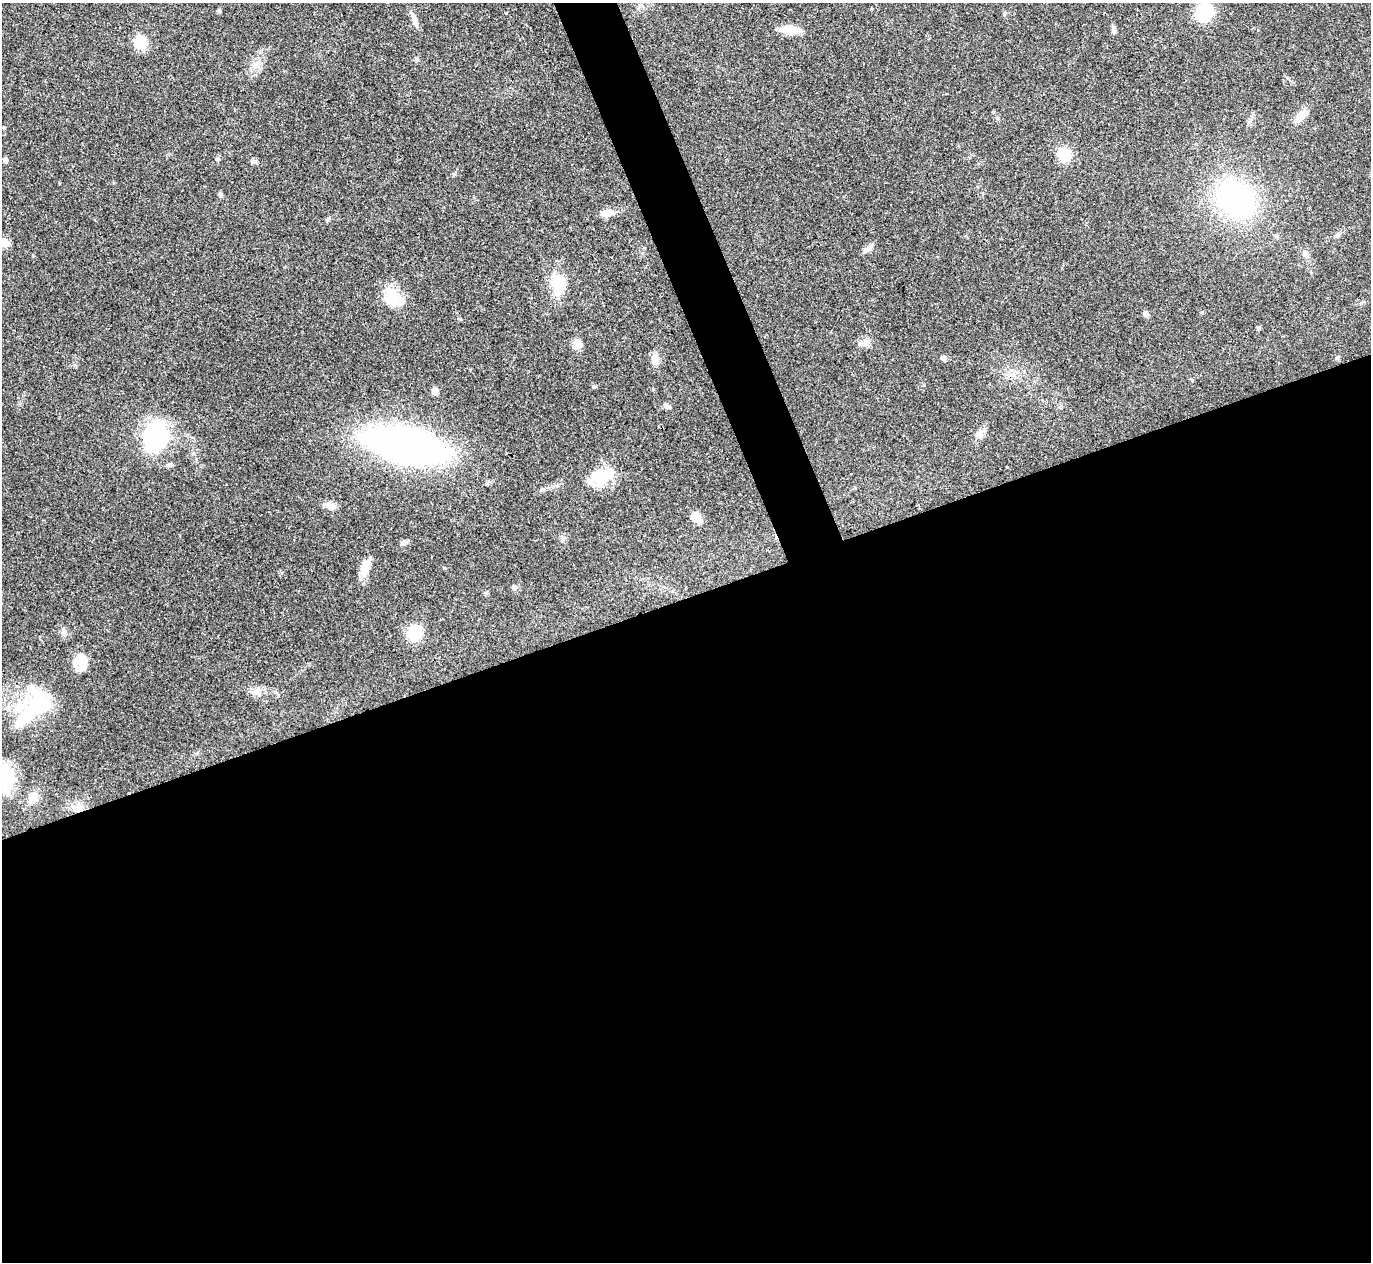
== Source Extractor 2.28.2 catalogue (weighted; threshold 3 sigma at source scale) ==
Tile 15 of 4 x 4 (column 3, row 4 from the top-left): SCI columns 2741-4109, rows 149-1408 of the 5480 x 5467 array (HDU 1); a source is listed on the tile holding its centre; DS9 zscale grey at full resolution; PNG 1373 x 1264 px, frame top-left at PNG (2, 3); no overlay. Shown black and unused: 55% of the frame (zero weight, under 3 of 4 exposures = <1% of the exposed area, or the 3 px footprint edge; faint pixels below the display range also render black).
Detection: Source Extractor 2.28.2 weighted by HDU 2 'WHT'; one run over the whole footprint, this tile lists its part. Background 0.0865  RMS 0.0058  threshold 0.026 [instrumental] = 3 sigma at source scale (4.5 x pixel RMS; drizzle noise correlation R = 1.50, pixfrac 1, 0.05/0.05 arcsec/px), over >= 5 px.
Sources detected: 54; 3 inside a brighter object's white glare — not listed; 2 inside a brighter listed object's ellipse — not listed separately; the other 49 listed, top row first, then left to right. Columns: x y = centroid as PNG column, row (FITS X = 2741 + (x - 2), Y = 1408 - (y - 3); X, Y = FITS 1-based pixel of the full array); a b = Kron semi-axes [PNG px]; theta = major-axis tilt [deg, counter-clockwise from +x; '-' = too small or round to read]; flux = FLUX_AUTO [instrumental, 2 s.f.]
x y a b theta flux
219 11 6 5 - 0.81
1204 12 21 18 65 21
414 20 18 6 -69 3.5
790 30 15 7 -7 15
1114 30 11 5 -83 1.7
141 42 6 6 - 65
416 59 6 4 -88 0.86
255 64 11 4 34 2.1
1301 116 18 9 48 6.7
1064 154 13 11 -34 15
5 160 4 4 - 2.4
253 162 9 5 -3 1.4
220 195 6 5 - 1.2
1235 199 33 27 -40 120
607 213 16 8 7 5.3
1338 235 8 5 29 1.5
4 242 13 8 -40 4
868 249 16 6 43 2.7
1305 253 9 7 -64 2.1
559 284 22 13 -81 19
393 298 25 19 -56 15
1145 314 8 6 -63 1.4
1259 328 6 4 45 0.82
866 342 12 7 53 3.1
577 344 10 9 - 5.1
944 358 6 5 - 1.7
655 359 14 9 -81 3.9
593 386 5 4 - 0.92
435 391 7 6 - 2.8
666 406 8 6 -53 1.6
980 434 15 6 42 2.8
155 437 34 27 -88 52
406 445 50 22 -11 400
599 477 25 22 -11 16
542 489 7 4 0 1
330 505 14 9 -24 4
696 517 13 10 -68 5.2
562 538 8 4 82 1.2
404 542 9 6 28 2
364 569 18 9 74 9.6
514 587 7 5 -27 1.3
63 632 7 4 72 1.4
414 633 13 11 -86 21
77 661 14 12 24 6.7
256 691 13 8 37 3.6
37 705 42 32 47 40
6 776 35 19 -72 21
33 797 16 10 50 5.5
77 808 17 12 -13 6.9
Overlapping masked pixels (flux is a lower limit): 1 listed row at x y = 77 808
Isophote crosses this tile's border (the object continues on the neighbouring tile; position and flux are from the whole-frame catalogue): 3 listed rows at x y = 1204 12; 4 242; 6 776
Unlisted compact peaks at least as high as the median listed source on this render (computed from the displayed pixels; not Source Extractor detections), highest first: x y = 454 174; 1202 312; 1338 357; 486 593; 328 218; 444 568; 993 112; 1192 380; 924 385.